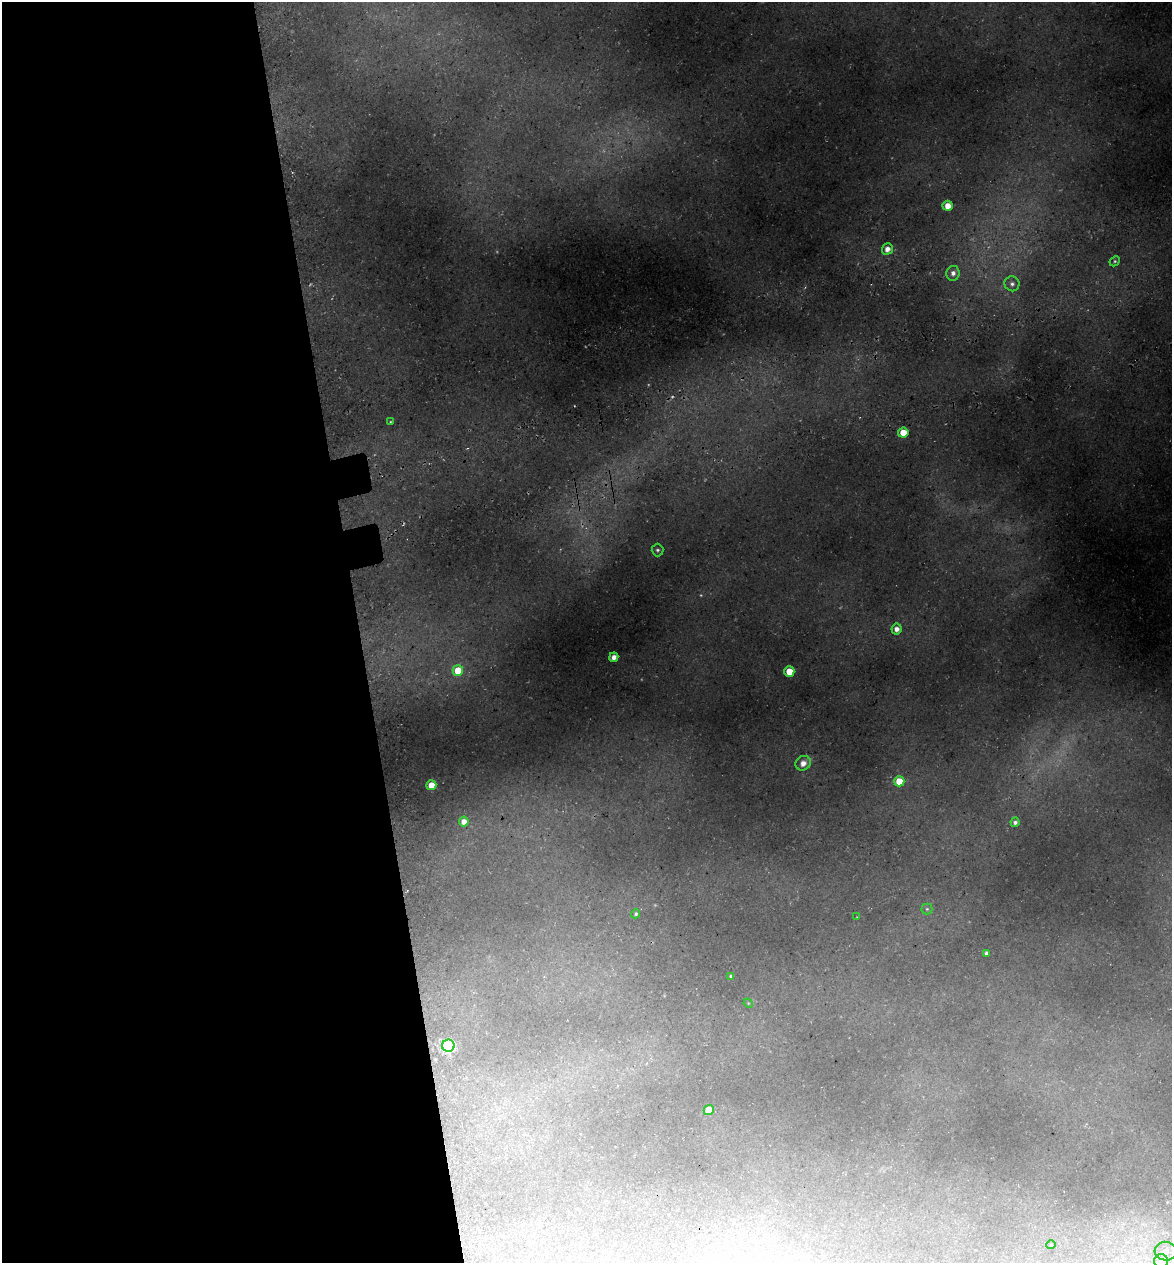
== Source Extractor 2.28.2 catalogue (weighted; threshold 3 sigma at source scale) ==
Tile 9 of 4 x 4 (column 1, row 3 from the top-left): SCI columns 145-1314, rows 1336-2596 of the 4922 x 5194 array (HDU 1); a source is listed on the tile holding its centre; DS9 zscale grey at full resolution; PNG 1174 x 1265 px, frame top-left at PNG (2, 2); each listed source drawn as its Kron ellipse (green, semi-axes under 4 px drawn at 4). Shown black and unused: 31% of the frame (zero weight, under 3 of 5 exposures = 5% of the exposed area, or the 3 px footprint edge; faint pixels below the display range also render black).
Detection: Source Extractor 2.28.2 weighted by HDU 2 'WHT'; one run over the whole footprint, this tile lists its part. Background 0.16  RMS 0.0083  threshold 0.0373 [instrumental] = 3 sigma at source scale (4.5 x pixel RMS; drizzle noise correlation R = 1.50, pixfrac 1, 0.0396/0.0396 arcsec/px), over >= 5 px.
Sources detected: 35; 7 too faint to see at this stretch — neither listed nor drawn; the other 28 listed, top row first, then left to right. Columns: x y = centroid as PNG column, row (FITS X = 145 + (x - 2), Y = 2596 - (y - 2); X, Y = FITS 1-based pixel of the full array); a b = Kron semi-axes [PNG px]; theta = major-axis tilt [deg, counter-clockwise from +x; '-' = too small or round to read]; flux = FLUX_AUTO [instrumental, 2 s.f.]
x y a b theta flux
948 206 5 5 - 11
887 249 5 5 - 6.9
1115 261 6 4 45 1.4
953 273 7 6 - 5.5
1012 284 7 7 - 3.5
390 422 4 3 - 0.82
903 433 5 5 - 20
657 550 6 6 - 2.1
896 629 5 5 - 5.9
614 657 5 4 - 6.9
458 671 5 5 - 29
789 671 5 5 - 21
803 763 8 7 - 7.5
899 781 5 5 - 19
431 785 5 5 - 16
464 822 5 5 - 7.5
1015 822 5 4 - 3.1
927 909 5 5 - 1.6
636 914 5 4 - 1.6
857 917 2 2 - 0.43
986 953 4 4 - 2.6
731 976 4 3 - 1.5
748 1003 5 4 - 0.78
448 1046 6 6 - 140
709 1110 5 5 - 16
1051 1245 4 4 - 0.92
1165 1251 11 9 -4 6.4
1161 1261 7 7 - 3.2